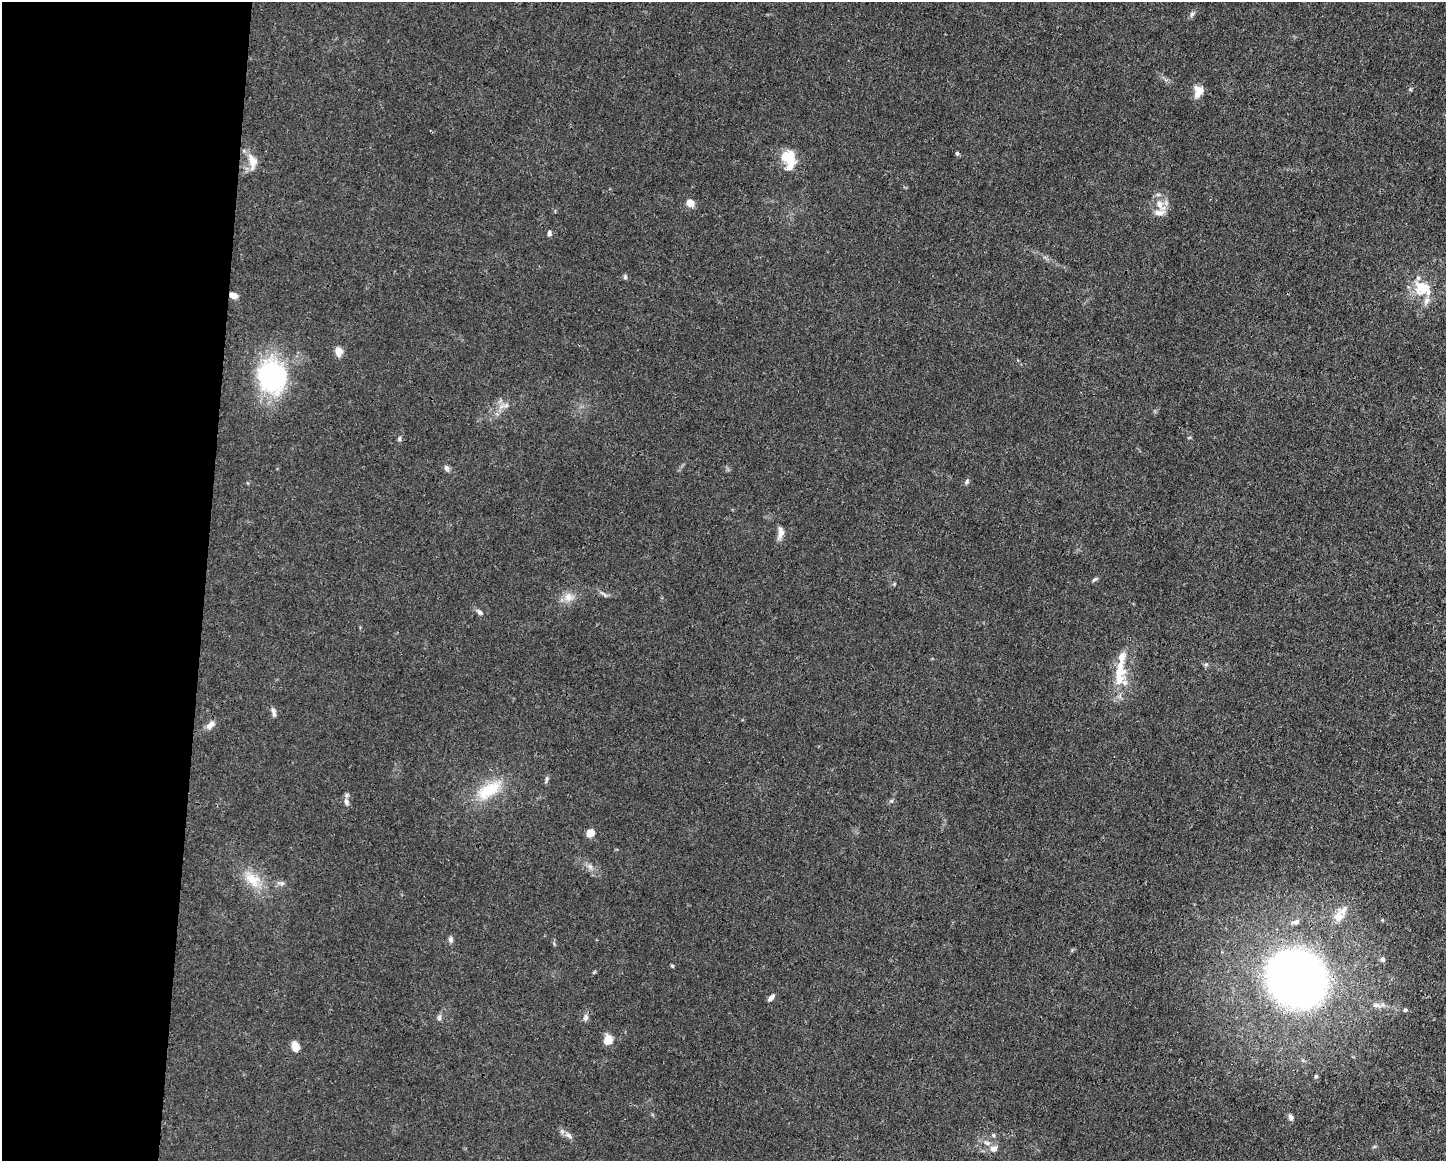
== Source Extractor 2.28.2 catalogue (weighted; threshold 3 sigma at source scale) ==
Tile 4 of 3 x 4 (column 1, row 2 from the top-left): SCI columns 112-1555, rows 2320-3478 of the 4666 x 4638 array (HDU 1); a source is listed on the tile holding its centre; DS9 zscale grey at full resolution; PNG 1448 x 1163 px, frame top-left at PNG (2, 2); no overlay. Shown black and unused: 14% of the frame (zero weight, under 3 of 4 exposures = <1% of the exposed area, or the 3 px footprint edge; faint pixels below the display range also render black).
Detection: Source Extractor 2.28.2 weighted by HDU 2 'WHT'; one run over the whole footprint, this tile lists its part. Background 0.0158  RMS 0.0025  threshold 0.011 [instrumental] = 3 sigma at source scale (4.5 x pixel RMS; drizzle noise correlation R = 1.50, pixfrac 1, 0.05/0.05 arcsec/px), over >= 5 px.
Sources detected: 59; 8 inside a brighter listed object's ellipse — not listed separately; the other 51 listed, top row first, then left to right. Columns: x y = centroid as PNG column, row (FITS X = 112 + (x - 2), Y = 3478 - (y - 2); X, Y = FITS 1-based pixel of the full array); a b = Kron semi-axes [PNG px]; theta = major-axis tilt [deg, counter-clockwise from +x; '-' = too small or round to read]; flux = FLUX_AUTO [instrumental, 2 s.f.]
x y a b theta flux
1192 14 8 5 70 0.61
1198 91 15 10 80 2.5
957 153 5 4 - 0.44
787 156 17 14 -15 5.9
252 161 21 12 -81 3.3
690 203 7 6 - 2.9
1159 204 12 8 -62 2.3
549 233 8 5 -87 0.6
625 277 7 5 -76 0.44
1422 288 24 21 -15 7.1
233 295 9 6 -26 1.4
339 352 11 9 -84 1.9
272 376 26 21 -77 46
506 406 7 4 20 0.54
399 438 8 4 90 0.42
447 468 7 6 - 0.92
967 482 8 5 54 0.54
780 533 17 8 82 1.5
1094 579 9 4 40 0.46
568 597 13 12 - 2.4
480 612 9 6 -48 0.73
1122 657 21 10 79 2.8
1206 664 7 4 1 0.41
1119 679 17 13 62 4
274 712 12 5 -77 0.82
210 725 13 8 45 1.5
546 780 11 3 74 0.48
489 790 34 15 32 9.4
891 801 7 4 18 0.39
346 802 11 7 -79 1.1
590 833 5 5 - 6.8
590 866 8 6 -69 0.88
253 879 25 17 -38 5.8
281 883 9 5 -2 0.76
1338 917 18 14 71 3.2
1296 922 12 6 22 0.96
451 939 8 6 -79 0.74
1383 959 6 5 - 0.67
672 966 5 4 - 0.3
1297 979 46 40 -37 180
771 997 9 5 49 0.91
1376 1005 11 7 0 1.1
1405 1010 5 5 - 0.42
439 1017 8 5 83 0.61
586 1017 10 7 71 0.89
608 1040 9 7 71 3.6
295 1047 7 6 - 4.4
1316 1076 5 4 - 0.4
1290 1117 8 5 -76 0.83
569 1135 10 6 -40 1
994 1148 11 9 28 1.4
Overlapping masked pixels (flux is a lower limit): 2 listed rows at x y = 233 295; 1297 979